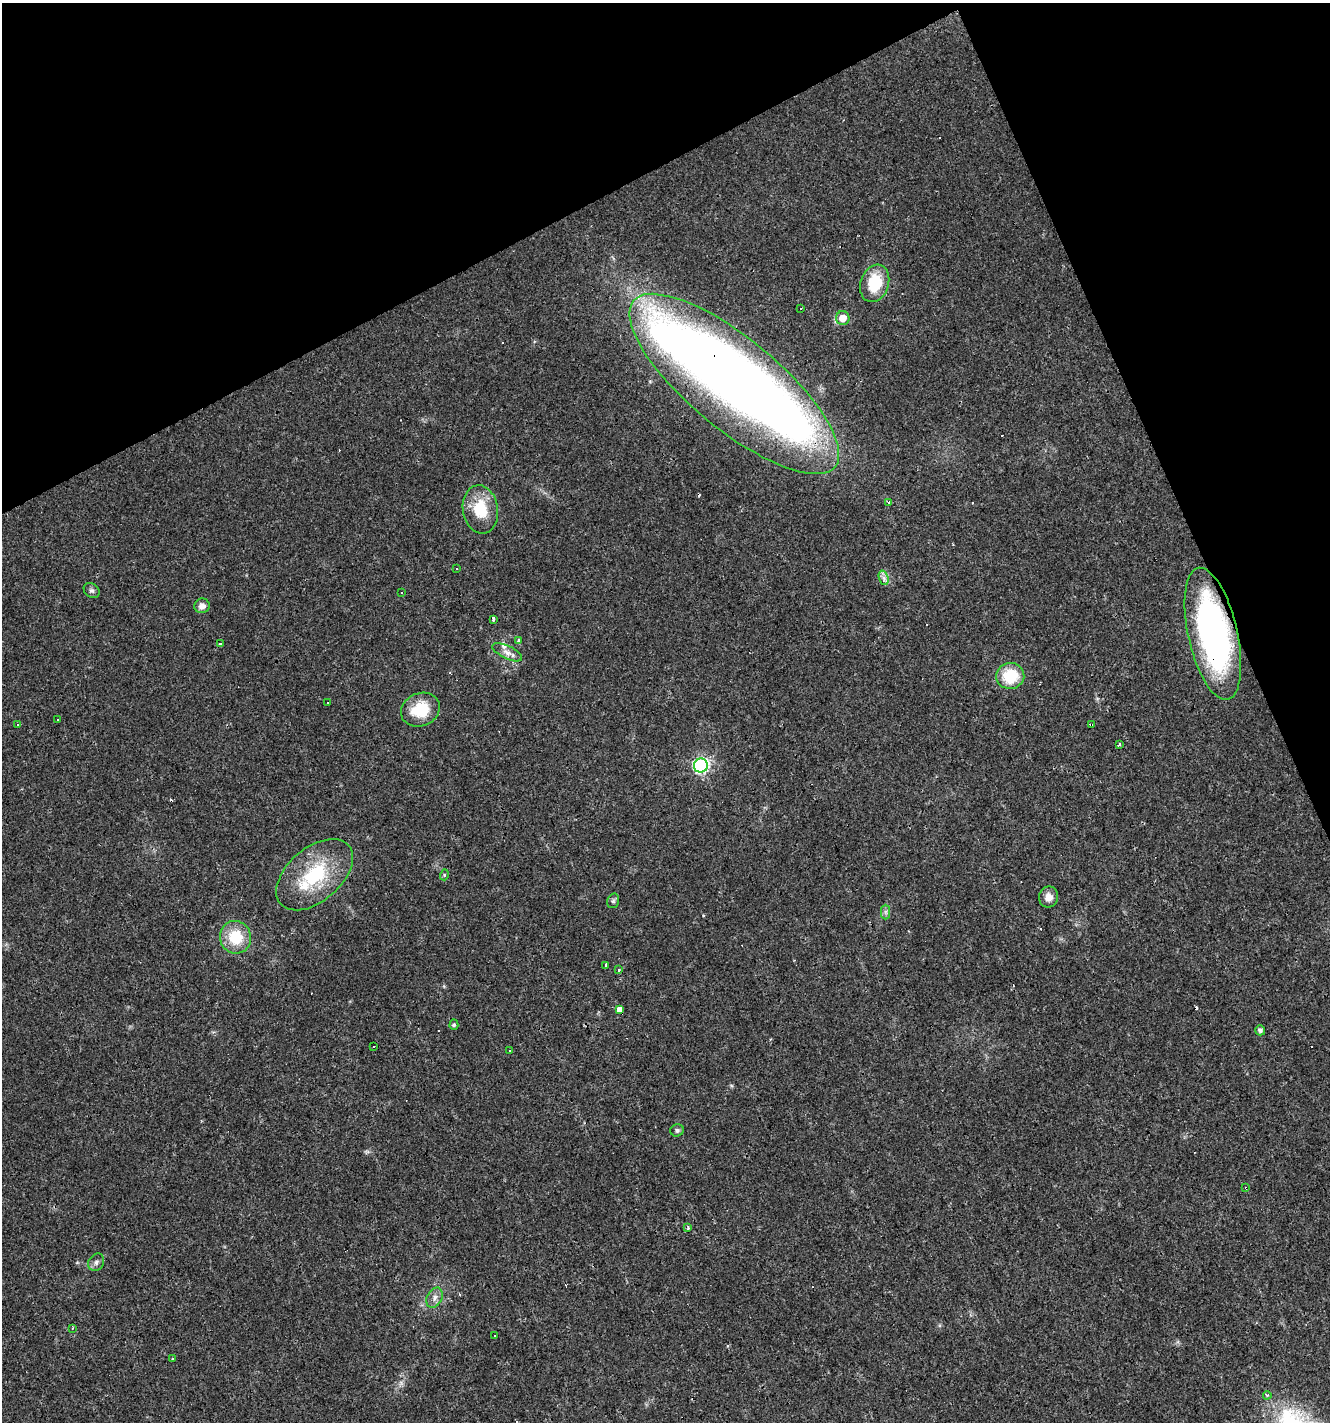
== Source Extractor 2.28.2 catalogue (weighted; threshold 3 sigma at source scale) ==
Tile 3 of 4 x 4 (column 3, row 1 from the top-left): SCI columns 2805-4132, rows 4263-5682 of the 5550 x 5682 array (HDU 1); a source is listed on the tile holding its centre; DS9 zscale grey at full resolution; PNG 1332 x 1424 px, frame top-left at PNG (2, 3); each listed source drawn as its Kron ellipse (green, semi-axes under 4 px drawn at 4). Shown black and unused: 22% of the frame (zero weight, under 3 of 4 exposures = <1% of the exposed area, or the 3 px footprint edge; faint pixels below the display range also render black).
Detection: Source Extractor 2.28.2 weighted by HDU 2 'WHT'; one run over the whole footprint, this tile lists its part. Background 0.0143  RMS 0.0028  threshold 0.0127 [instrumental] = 3 sigma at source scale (4.5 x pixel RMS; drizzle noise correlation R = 1.50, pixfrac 1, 0.0396/0.0396 arcsec/px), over >= 5 px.
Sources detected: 71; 2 inside a brighter object's white glare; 21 cosmic-ray / hot-pixel residue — neither listed nor drawn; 2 inside a brighter listed object's ellipse — not listed separately; the other 46 listed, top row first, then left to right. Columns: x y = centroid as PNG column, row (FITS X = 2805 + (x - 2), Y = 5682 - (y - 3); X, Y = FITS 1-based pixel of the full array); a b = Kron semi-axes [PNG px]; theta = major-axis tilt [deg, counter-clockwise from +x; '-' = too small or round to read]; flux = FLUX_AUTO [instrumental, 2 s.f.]
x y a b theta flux
875 283 19 14 72 11
801 308 3 3 - 6.4
843 318 7 6 - 3.3
734 384 131 45 -40 370
888 502 4 3 - 0.54
480 509 24 17 -81 9.9
457 568 3 3 - 0.47
884 578 7 4 -71 0.97
92 591 8 6 -41 0.76
402 593 3 3 - 3.7
202 606 7 7 - 1.7
493 619 4 3 - 1.5
1213 634 67 24 -77 84
518 641 3 3 - 0.87
220 644 3 3 - 22
507 652 16 6 -25 1.8
1010 676 14 13 - 9.9
327 703 3 3 - 2.2
420 710 20 16 23 9.3
58 719 3 3 - 0.65
1091 724 4 3 - 1
18 725 3 3 - 1.9
1119 745 3 3 - 1.4
701 766 7 7 - 57
315 875 45 26 41 19
444 875 5 3 - 0.32
1049 897 10 9 - 2.4
613 901 7 5 75 0.59
886 912 7 4 -90 0.68
236 937 16 15 - 9.5
606 965 4 3 - 1
618 970 3 3 - 0.64
620 1010 4 3 - 44
454 1025 5 4 - 0.48
1260 1030 5 5 - 1
374 1047 3 3 - 0.7
509 1051 3 3 - 0.53
677 1130 7 6 - 0.6
1246 1188 3 2 - 0.3
688 1228 4 3 - 0.47
96 1262 9 7 56 1
435 1298 11 7 61 1.4
73 1328 3 2 - 0.26
494 1336 3 2 - 0.31
173 1358 3 2 - 0.39
1267 1395 4 4 - 0.48
Overlapping masked pixels (flux is a lower limit): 5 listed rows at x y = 734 384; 1213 634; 1091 724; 620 1010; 1246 1188